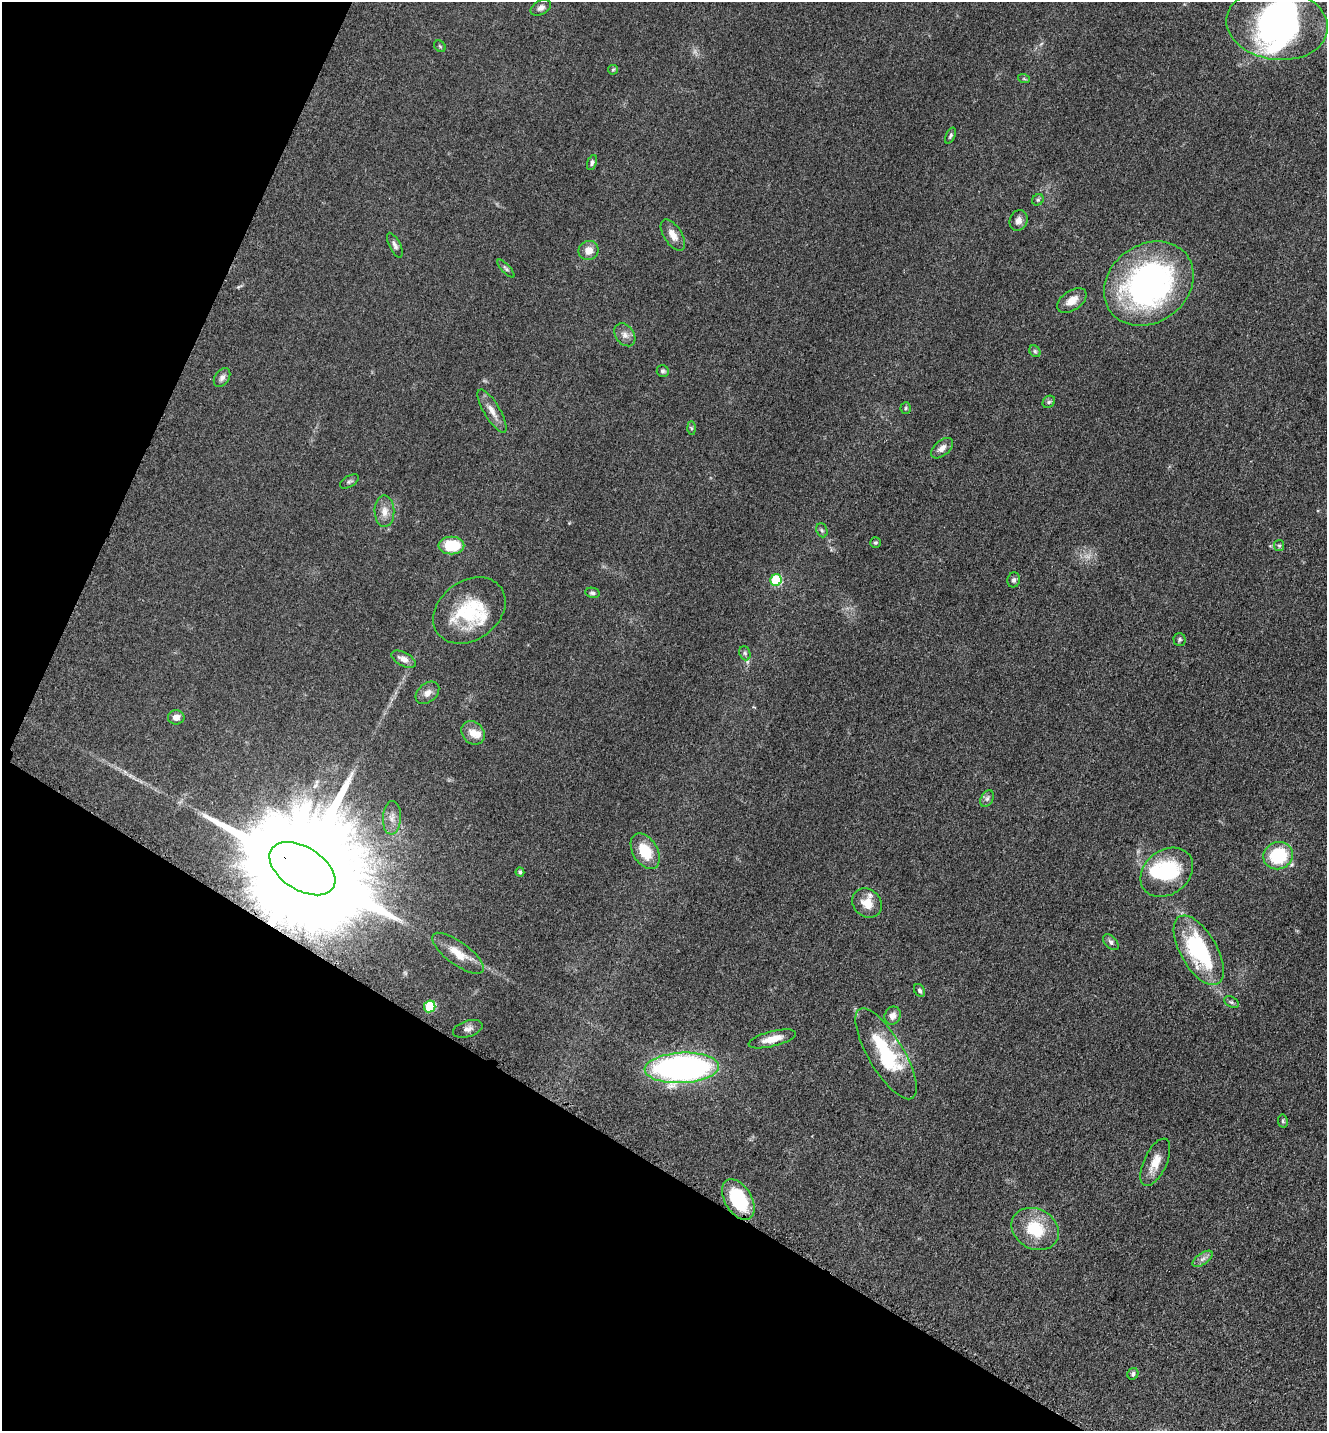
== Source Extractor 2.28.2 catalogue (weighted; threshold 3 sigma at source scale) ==
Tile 9 of 4 x 4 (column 1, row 3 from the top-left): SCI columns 299-1623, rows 1471-2899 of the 5806 x 5775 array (HDU 1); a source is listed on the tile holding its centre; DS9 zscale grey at full resolution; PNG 1329 x 1433 px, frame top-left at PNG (2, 2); each listed source drawn as its Kron ellipse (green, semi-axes under 4 px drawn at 4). Shown black and unused: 26% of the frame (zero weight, under 3 of 5 exposures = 4% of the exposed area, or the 3 px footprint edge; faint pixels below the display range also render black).
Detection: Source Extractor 2.28.2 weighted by HDU 2 'WHT'; one run over the whole footprint, this tile lists its part. Background 0.0634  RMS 0.006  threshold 0.027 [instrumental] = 3 sigma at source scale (4.5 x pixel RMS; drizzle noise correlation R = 1.50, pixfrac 1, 0.05/0.05 arcsec/px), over >= 5 px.
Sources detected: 72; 1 too faint to see at this stretch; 3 inside a brighter object's white glare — neither listed nor drawn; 3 inside a brighter listed object's ellipse — not listed separately; the other 65 listed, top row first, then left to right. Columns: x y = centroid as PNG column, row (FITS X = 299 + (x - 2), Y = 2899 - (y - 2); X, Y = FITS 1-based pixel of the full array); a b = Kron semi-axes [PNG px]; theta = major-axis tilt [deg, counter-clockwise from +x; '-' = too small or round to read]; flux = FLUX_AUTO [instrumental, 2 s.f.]
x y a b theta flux
541 8 11 6 28 2.5
1277 24 51 35 -8 100
440 46 6 5 - 0.83
613 70 5 4 - 0.72
1024 79 6 3 -19 0.68
951 136 8 4 64 1.2
592 163 8 4 70 1.5
1038 200 6 5 - 1
1019 220 11 8 67 3.2
673 235 17 9 -57 5.4
395 245 13 5 -63 2.1
589 250 10 9 - 5.8
506 268 11 4 -47 1.4
1149 284 48 39 36 170
1072 301 16 9 35 6.5
625 335 13 9 -51 3.7
1035 351 6 5 - 0.95
663 371 6 6 - 1.2
222 378 10 7 56 2.4
1049 402 7 5 45 1.2
906 408 6 5 - 0.85
492 411 25 8 -59 6
691 428 7 4 -89 0.92
942 448 13 7 41 3.6
350 481 10 5 30 1.3
384 511 16 10 -89 5.1
822 530 7 5 -68 1.2
875 543 5 5 - 0.96
451 545 13 9 0 21
1279 546 5 5 - 0.84
776 580 6 5 - 40
1014 580 7 6 - 1.6
592 593 7 5 -10 1.3
469 610 39 29 36 39
1180 639 6 6 - 1
745 653 7 5 -69 1.3
403 659 13 7 -27 4
427 693 13 9 40 4
176 717 8 7 - 3.4
473 733 13 10 -48 6.1
987 798 9 6 63 1.8
392 818 17 9 87 5.2
645 851 19 12 -59 16
1278 856 15 13 26 35
302 869 36 21 -32 32000
520 872 4 4 - 1.4
1167 872 28 22 38 39
867 903 16 13 -44 8.4
1111 942 9 6 -47 1.8
1199 950 39 18 -60 63
458 953 31 11 -36 11
919 990 7 5 -57 1.2
1231 1002 8 5 -27 1.2
430 1006 6 5 - 32
893 1016 9 8 - 3.6
468 1029 15 8 18 3.1
772 1039 24 7 14 8.7
886 1054 52 17 -59 43
682 1068 37 15 3 210
1283 1121 6 5 - 0.89
1155 1162 25 11 65 9.1
738 1200 22 13 -59 36
1035 1229 24 20 -29 23
1203 1259 11 5 35 2.4
1133 1374 6 5 - 1.5
Overlapping masked pixels (flux is a lower limit): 1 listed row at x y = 302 869